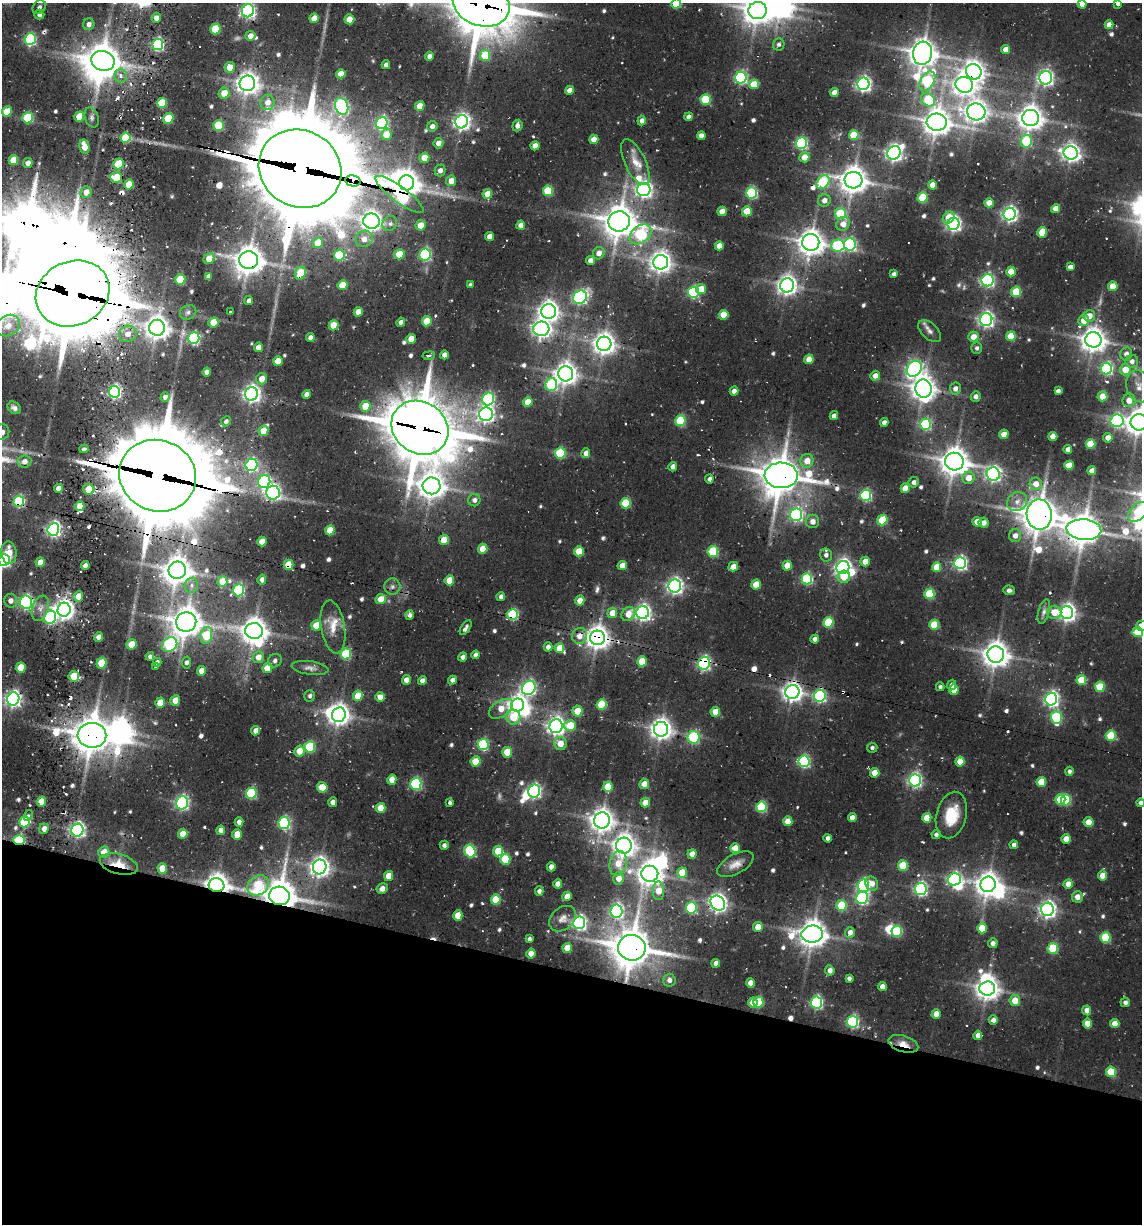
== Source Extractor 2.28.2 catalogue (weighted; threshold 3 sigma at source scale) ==
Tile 15 of 4 x 4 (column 3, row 4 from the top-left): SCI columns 2530-3669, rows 160-1381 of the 5313 x 5048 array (HDU 1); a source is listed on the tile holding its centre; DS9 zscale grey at full resolution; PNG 1144 x 1226 px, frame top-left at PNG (2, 3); each listed source drawn as its Kron ellipse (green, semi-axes under 4 px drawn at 4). Shown black and unused: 21% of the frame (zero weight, under 2 of 3 exposures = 12% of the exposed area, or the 3 px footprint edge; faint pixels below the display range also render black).
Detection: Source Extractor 2.28.2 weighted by HDU 2 'WHT'; one run over the whole footprint, this tile lists its part. Background 0.105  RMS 0.01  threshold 0.0465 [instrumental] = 3 sigma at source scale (4.5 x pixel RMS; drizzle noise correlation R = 1.50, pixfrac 1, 0.05/0.05 arcsec/px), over >= 5 px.
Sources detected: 667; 6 too faint to see at this stretch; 22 inside a brighter object's white glare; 24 cosmic-ray / hot-pixel residue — neither listed nor drawn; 5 inside a brighter listed object's ellipse — not listed separately; of the other 610, all 500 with FLUX_AUTO >= 2.64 (the completeness limit of this list) listed and drawn (110 fainter detections not listed), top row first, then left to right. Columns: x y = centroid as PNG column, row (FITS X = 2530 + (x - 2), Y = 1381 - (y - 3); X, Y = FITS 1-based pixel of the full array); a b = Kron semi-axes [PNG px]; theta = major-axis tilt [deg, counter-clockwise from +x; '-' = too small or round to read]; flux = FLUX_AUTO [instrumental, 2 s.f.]
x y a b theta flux
481 4 29 21 -17 5000
676 4 5 5 - 42
1082 4 4 4 - 7.4
1118 4 4 4 - 3.7
39 7 7 6 - 3.1
758 10 9 8 - 1100
248 11 6 6 - 230
39 14 5 5 - 2.9
156 18 5 4 - 5.4
314 18 5 4 - 12
349 19 5 4 - 20
89 24 6 5 - 4.7
1109 25 4 4 - 7.9
215 29 5 5 - 39
250 36 5 5 - 7.7
30 39 6 5 - 130
158 44 5 5 - 140
779 44 6 5 - 3
1006 49 4 4 - 9.2
922 53 11 9 76 1300
485 55 5 5 - 37
429 56 4 4 - 4.3
103 61 12 9 -18 1800
386 65 4 4 - 4
230 67 5 5 - 13
974 72 8 7 - 610
341 74 5 4 - 9.6
120 76 7 6 - 4.4
741 78 6 5 - 150
1046 78 6 6 - 270
927 81 11 6 58 90
247 83 8 7 - 800
754 84 5 4 - 21
863 84 6 6 - 300
964 85 9 8 - 690
569 90 4 4 - 7.4
834 92 4 4 - 8.8
224 93 5 5 - 16
706 99 5 5 - 50
928 100 7 6 - 63
268 102 7 7 - 7.6
162 103 5 5 - 43
342 106 8 6 -69 150
420 106 5 4 - 15
7 111 5 5 - 20
976 112 9 8 - 750
79 117 5 4 - 24
92 117 10 6 -73 3.3
688 117 4 4 - 4.8
28 118 5 5 - 60
1031 118 8 8 - 970
168 119 6 5 - 30
642 121 4 4 - 6.8
462 122 7 6 - 360
937 122 10 8 -6 1300
382 123 6 6 - 160
218 125 5 5 - 52
432 126 5 5 - 5
517 126 6 5 - 4.1
386 134 6 5 - 15
854 135 5 5 - 35
701 136 4 4 - 6.2
125 138 5 5 - 44
594 139 5 4 - 12
1026 141 6 5 - 59
438 143 5 5 - 7.1
801 143 6 5 - 130
535 146 4 4 - 8.7
84 147 7 5 -77 14
894 153 7 6 - 380
1071 153 7 6 - 460
804 157 5 5 - 14
424 158 5 5 - 14
13 160 5 4 - 24
635 162 25 10 -65 15
28 163 5 4 - 6
118 164 5 5 - 40
300 169 42 38 -29 15000
440 170 6 5 - 4.1
116 177 6 5 - 39
853 180 9 8 - 1200
353 181 8 5 -12 570
451 181 5 5 - 9.6
823 182 7 5 48 73
406 183 7 7 - 990
129 184 5 4 - 24
933 185 4 4 - 12
644 190 7 6 - 360
548 191 5 5 - 50
86 192 6 5 - 9.2
752 193 5 5 - 110
399 194 29 8 -37 200
487 194 5 4 - 14
922 198 5 5 - 43
824 200 6 6 - 6.5
989 203 5 4 - 11
1055 209 4 4 - 10
722 211 5 4 - 11
747 211 5 5 - 25
840 214 5 5 - 56
1010 214 6 6 - 310
949 218 6 5 - 17
371 221 8 7 - 600
619 221 10 10 - 1800
390 223 8 7 - 3.9
843 224 7 6 - 9.6
954 224 6 6 - 290
420 225 5 5 - 13
521 225 4 4 - 7.4
1042 232 5 4 - 24
640 234 12 8 37 84
490 236 4 4 - 8.8
364 239 9 8 - 8.9
318 243 5 5 - 19
811 243 8 8 - 1000
850 244 6 6 - 150
838 245 7 6 - 78
719 246 4 4 - 11
599 253 6 6 - 7.2
399 254 5 5 - 23
425 254 6 5 - 130
339 255 5 5 - 53
209 258 6 5 - 13
249 260 9 9 - 1500
590 261 4 4 - 6.8
661 262 7 7 - 690
1070 267 4 4 - 5.8
1011 272 5 4 - 18
300 273 7 5 61 26
894 274 4 4 - 3.3
208 276 4 4 - 3.4
180 279 5 5 - 41
988 280 6 6 - 170
342 285 5 4 - 24
470 285 4 4 - 2.8
787 285 7 7 - 580
1113 286 5 4 - 22
701 289 5 5 - 13
693 292 5 5 - 100
1016 292 5 5 - 48
73 293 38 32 25 9300
580 297 7 6 - 190
249 301 4 4 - 4
549 311 7 7 - 630
188 312 8 7 - 3.5
231 312 4 3 - 5.5
358 312 4 4 - 10
724 315 5 4 - 21
1089 316 6 5 - 11
986 320 6 6 - 310
1084 320 5 5 - 13
427 321 5 5 - 25
213 322 5 4 - 17
401 322 4 4 - 4.6
8 325 12 10 31 11
334 325 5 5 - 23
157 328 8 8 - 950
541 329 8 7 - 410
930 331 13 8 -44 5.3
128 334 9 8 - 7.7
1011 336 5 4 - 26
973 337 5 5 - 10
194 338 6 5 - 110
310 338 4 4 - 4.5
411 339 5 4 - 13
1093 340 8 7 - 1000
604 344 7 7 - 790
258 347 5 4 - 9.6
977 348 6 5 - 3.1
1126 354 6 6 - 4.9
429 355 6 4 9 3.4
444 355 4 4 - 6.5
809 359 5 4 - 13
278 361 5 4 - 17
1132 361 6 6 - 5.4
914 369 8 7 - 350
1106 369 6 5 - 150
1125 370 6 5 - 15
207 372 4 4 - 5.7
566 374 7 7 - 770
875 376 5 5 - 7.5
262 379 5 5 - 8.1
551 385 6 6 - 82
1139 386 16 12 -73 13
923 389 9 8 - 920
955 389 6 5 - 5.5
734 391 4 4 - 5.4
1058 391 4 4 - 3.3
114 392 6 5 - 180
251 394 7 6 - 380
306 394 4 4 - 5.2
976 396 5 5 - 5
1102 396 5 5 - 15
165 397 4 4 - 4.3
488 399 6 6 - 120
1129 400 7 6 - 10
528 402 5 4 - 16
365 406 5 5 - 25
14 408 7 5 -41 3.2
486 414 7 6 - 360
834 416 4 4 - 4.5
226 421 5 4 - 2.8
680 421 5 5 - 65
1117 421 6 6 - 150
1139 422 8 8 - 1100
884 423 4 4 - 6.1
926 424 5 5 - 88
420 428 30 25 -34 5400
263 431 5 4 - 19
2 432 8 7 - 5.2
1004 434 5 4 - 12
1053 436 4 4 - 11
1108 438 5 4 - 8.7
1090 444 5 5 - 32
84 449 4 2 - 2.7
1068 449 4 4 - 6.1
560 453 5 5 - 63
586 453 5 4 - 7.2
24 461 7 6 - 5.6
807 461 7 6 - 12
954 462 9 9 - 1300
251 465 6 6 - 160
1069 465 5 4 - 19
673 467 5 4 - 5.8
1092 471 4 4 - 8.1
993 474 7 6 - 270
781 475 16 13 -2 2500
158 476 39 35 -22 13000
968 478 6 6 - 12
709 479 4 4 - 4.2
264 482 7 6 - 160
914 482 5 5 - 4.8
1036 484 6 6 - 9.8
432 486 9 8 - 1100
58 488 4 4 - 7
905 488 5 4 - 16
89 489 6 5 - 21
273 492 7 7 - 240
866 495 6 5 - 120
474 500 6 6 - 4.1
19 501 6 5 - 100
1017 502 10 9 - 6.8
626 503 5 5 - 54
80 506 4 4 - 18
1138 512 11 7 49 38
1039 514 15 12 -88 2100
796 515 6 6 - 190
882 520 5 5 - 41
813 521 6 6 - 6.6
977 522 5 5 - 14
983 523 5 5 - 6.6
53 529 6 6 - 280
330 530 5 4 - 27
1084 530 17 10 -4 1600
1015 536 6 6 - 6.3
444 540 5 5 - 20
262 542 5 4 - 11
483 549 5 4 - 17
579 551 5 5 - 22
713 552 5 5 - 72
9 553 11 7 -82 14
826 555 6 6 - 4.4
4 560 6 5 - 210
865 561 5 4 - 13
40 562 5 4 - 8.9
960 563 6 5 - 210
289 565 5 5 - 26
85 566 4 4 - 6.4
622 566 5 4 - 11
787 566 5 4 - 19
733 567 5 4 - 11
843 567 7 6 - 370
937 567 5 4 - 22
177 570 9 8 - 1200
844 577 6 6 - 17
807 579 5 5 - 100
262 580 5 4 - 4
449 580 5 4 - 21
222 582 5 5 - 19
191 585 7 6 - 3.6
756 585 5 4 - 20
675 586 6 6 - 340
392 587 8 8 - 3.5
239 590 6 5 - 110
1009 590 6 5 - 3.4
929 594 5 5 - 54
78 596 5 5 - 12
501 597 4 4 - 4.4
381 599 5 5 - 15
11 601 7 6 - 5.5
580 601 5 4 - 14
26 602 6 6 - 180
40 608 13 8 70 7.2
64 610 7 6 - 590
1044 611 12 5 75 4.3
1054 612 7 6 - 15
612 613 5 5 - 12
642 613 6 6 - 350
1067 613 6 6 - 430
628 614 8 6 47 14
410 615 5 4 - 3.1
513 615 5 5 - 88
50 617 7 6 - 140
186 622 10 10 - 1400
828 622 5 5 - 46
316 625 5 5 - 17
934 625 5 5 - 37
1141 626 5 5 - 8.5
333 627 27 11 -80 16
466 628 8 4 57 3.9
254 631 9 8 - 1100
1138 632 5 5 - 35
206 635 8 6 76 50
580 636 8 7 - 8.3
99 637 5 4 - 6.9
598 638 7 7 - 990
815 639 4 4 - 5
132 644 5 5 - 19
170 645 8 7 - 140
548 647 4 4 - 5.3
559 648 5 5 - 21
346 654 5 5 - 64
996 654 8 8 - 1100
476 655 4 4 - 3.9
150 656 4 4 - 3.5
258 657 6 5 - 9.7
463 657 4 4 - 5.1
275 661 7 6 - 3.1
642 661 5 5 - 27
157 662 4 4 - 3.5
187 662 6 4 81 3.3
101 663 5 5 - 34
704 663 6 6 - 190
156 666 3 3 - 8.3
21 668 5 5 - 22
267 668 5 4 - 19
310 668 18 6 -7 5.2
201 671 5 4 - 10
74 676 5 5 - 28
407 680 5 4 - 7.9
452 680 4 4 - 5
1081 680 5 5 - 29
422 681 4 4 - 6.2
952 685 5 4 - 4.9
940 687 4 4 - 2.9
1100 687 5 5 - 40
529 688 7 6 - 240
954 690 5 4 - 17
792 692 7 7 - 570
310 696 6 5 - 2.7
358 696 5 5 - 23
820 696 6 6 - 150
380 697 5 4 - 9.4
13 699 7 6 - 330
1051 699 6 6 - 280
175 700 5 5 - 11
160 703 5 5 - 20
602 704 5 5 - 51
517 705 7 6 - 530
501 709 13 8 33 14
577 711 5 5 - 19
715 712 5 5 - 18
339 715 7 7 - 710
513 717 7 7 - 27
1056 717 6 5 - 78
570 725 6 5 - 24
556 726 7 6 - 430
661 729 7 7 - 720
256 731 4 4 - 8.1
92 735 14 12 -1 2200
1111 736 5 5 - 43
694 737 6 6 - 82
560 744 7 6 - 12
483 745 5 5 - 95
310 747 6 5 - 51
872 748 5 5 - 2.7
299 751 5 5 - 14
507 752 5 5 - 25
804 761 6 5 - 150
960 761 5 4 - 16
476 762 5 5 - 22
1069 771 4 4 - 3
875 773 5 4 - 15
392 780 5 4 - 14
915 780 6 6 - 220
1041 782 5 5 - 26
416 784 6 5 - 110
644 784 5 5 - 9.9
322 787 5 5 - 20
608 787 5 4 - 25
534 791 6 5 - 220
251 793 6 5 - 81
1060 800 5 5 - 42
1066 800 5 5 - 52
41 802 5 4 - 16
333 802 5 4 - 6.3
645 802 5 4 - 11
182 803 6 6 - 210
450 803 3 3 - 7.4
1141 803 4 4 - 4.7
761 807 5 5 - 73
380 808 5 5 - 17
951 815 24 15 76 33
28 816 5 4 - 2.9
852 818 4 4 - 8.1
927 818 5 4 - 22
602 820 8 8 - 870
788 821 5 4 - 15
24 822 5 5 - 57
239 822 4 4 - 5
1088 822 5 5 - 14
284 823 6 5 - 130
44 829 5 4 - 6.9
77 830 6 6 - 270
221 830 5 4 - 6.7
183 834 5 4 - 14
237 834 5 4 - 17
936 834 4 4 - 3.1
828 838 4 4 - 3.7
1066 839 4 4 - 12
19 840 5 4 - 76
444 845 4 4 - 2.9
1014 845 4 4 - 4.2
624 846 8 8 - 770
735 848 5 5 - 13
470 851 6 5 - 89
498 851 5 5 - 19
104 852 6 5 - 14
692 854 5 4 - 10
505 859 5 5 - 31
618 863 12 8 77 16
119 864 19 10 -15 20
735 864 20 9 28 9.5
903 866 5 5 - 40
320 867 7 7 - 550
551 867 4 4 - 6.8
162 869 5 4 - 20
682 873 5 5 - 21
650 874 8 8 - 980
389 876 5 4 - 16
1103 876 5 4 - 15
619 878 6 5 - 9.3
954 879 7 6 - 190
558 884 5 4 - 8.5
872 884 7 6 - 8.3
988 884 8 7 - 980
1068 884 5 4 - 11
217 885 8 7 - 890
258 885 11 9 38 55
863 886 6 6 - 180
382 889 6 5 - 6.6
921 889 6 6 - 200
539 891 4 4 - 3.4
658 891 9 5 -90 16
280 896 10 9 - 1900
567 896 5 4 - 12
1077 897 5 5 - 8.4
862 898 6 6 - 140
496 900 5 5 - 32
718 903 8 6 -48 460
841 905 5 5 - 50
691 908 5 5 - 81
1047 909 7 6 - 400
616 911 6 6 - 220
458 916 5 4 - 18
563 919 15 11 40 7.6
579 923 6 6 - 270
758 927 5 4 - 13
982 928 5 5 - 25
897 931 5 5 - 60
850 932 5 5 - 6
812 934 11 8 8 1300
1105 937 5 5 - 50
529 939 4 4 - 3
993 943 5 5 - 4.7
567 948 5 4 - 20
632 948 14 13 - 2700
1053 948 5 5 - 59
531 954 5 4 - 12
716 963 4 4 - 6
830 970 5 5 - 5.5
849 978 4 4 - 2.6
669 980 6 6 - 4.9
751 983 5 4 - 11
882 987 4 4 - 7.4
987 989 7 7 - 870
1015 1001 5 5 - 15
758 1002 5 5 - 40
816 1002 6 5 - 160
1125 1002 5 5 - 3.2
753 1003 5 5 - 15
1087 1010 5 4 - 8.6
936 1014 5 4 - 11
993 1020 5 4 - 4.9
853 1022 6 5 - 140
1087 1023 5 4 - 14
1115 1024 4 4 - 13
978 1035 5 4 - 6.7
903 1044 15 8 -17 12
1111 1072 5 5 - 38
Overlapping masked pixels (flux is a lower limit): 36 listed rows (the first 20) at x y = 481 4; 103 61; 974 72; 964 85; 300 169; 353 181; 406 183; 399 194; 249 260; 300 273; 73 293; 128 334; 278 361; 420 428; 781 475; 158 476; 89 489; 19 501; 1039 514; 1084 530
Isophote crosses this tile's border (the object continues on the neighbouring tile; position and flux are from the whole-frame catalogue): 15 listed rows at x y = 481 4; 676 4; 1082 4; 1118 4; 758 10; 248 11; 73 293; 1139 386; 1139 422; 2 432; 1138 512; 4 560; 1141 626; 1138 632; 1141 803